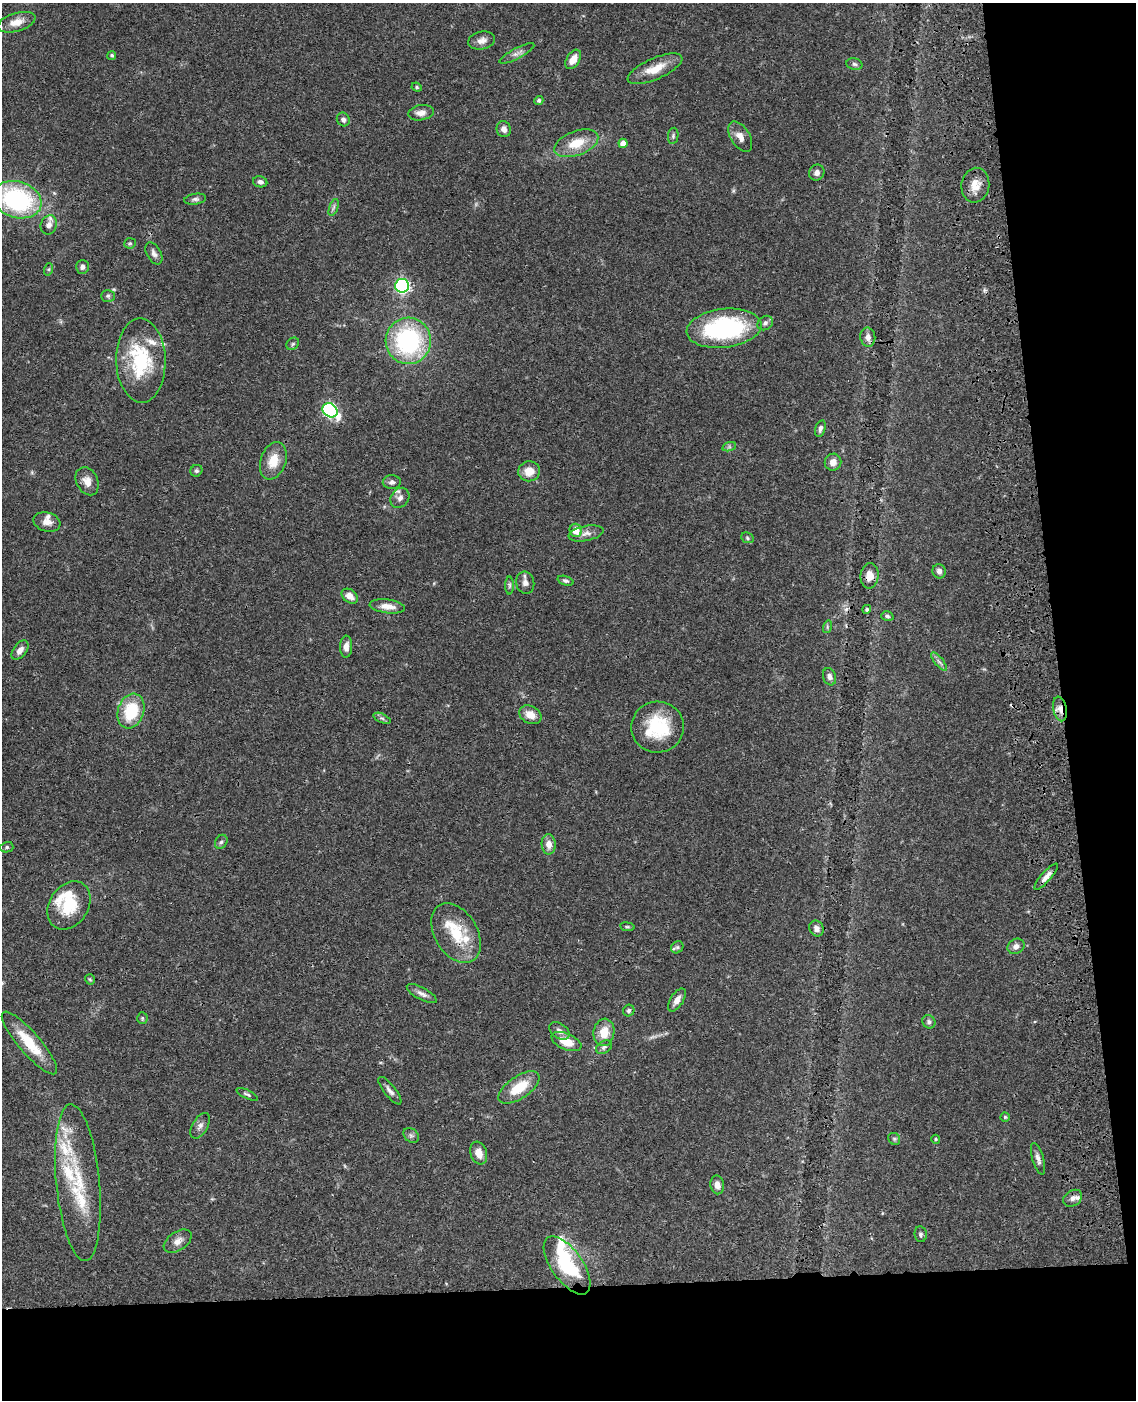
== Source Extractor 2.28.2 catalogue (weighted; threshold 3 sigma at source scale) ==
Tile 12 of 4 x 3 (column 4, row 3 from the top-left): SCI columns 3520-4653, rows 256-1653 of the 4769 x 4604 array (HDU 1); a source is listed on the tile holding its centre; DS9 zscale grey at full resolution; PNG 1138 x 1402 px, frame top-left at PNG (2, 3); each listed source drawn as its Kron ellipse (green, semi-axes under 4 px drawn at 4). Shown black and unused: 15% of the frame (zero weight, under 3 of 4 exposures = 6% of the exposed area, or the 3 px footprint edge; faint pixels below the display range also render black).
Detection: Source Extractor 2.28.2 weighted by HDU 2 'WHT'; one run over the whole footprint, this tile lists its part. Background 0.0444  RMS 0.0028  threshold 0.0126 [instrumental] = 3 sigma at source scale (4.5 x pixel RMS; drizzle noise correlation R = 1.50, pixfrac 1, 0.05/0.05 arcsec/px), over >= 5 px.
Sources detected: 120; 1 too faint to see at this stretch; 1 inside a brighter object's white glare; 2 cosmic-ray / hot-pixel residue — neither listed nor drawn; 11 inside a brighter listed object's ellipse — not listed separately; the other 105 listed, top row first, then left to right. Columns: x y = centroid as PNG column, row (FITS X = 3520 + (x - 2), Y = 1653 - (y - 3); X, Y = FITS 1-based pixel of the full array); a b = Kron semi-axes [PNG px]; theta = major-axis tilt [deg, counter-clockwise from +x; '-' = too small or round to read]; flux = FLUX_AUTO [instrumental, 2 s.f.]
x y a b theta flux
17 22 19 9 16 3.3
482 40 13 8 12 1.8
517 53 19 5 28 1.4
112 55 4 4 - 0.49
573 59 11 6 57 3
854 64 8 5 -16 0.61
655 69 29 10 24 5.3
417 87 5 4 - 0.4
539 100 4 4 - 0.63
421 113 13 7 9 1.8
343 120 7 6 - 0.79
504 129 8 7 - 1.4
673 136 8 5 81 0.6
740 137 17 9 -58 2.3
576 143 23 12 20 6.4
623 143 4 4 - 2
817 173 8 7 - 1.3
260 182 7 5 -11 0.95
975 185 17 14 81 3.6
195 199 11 5 8 0.81
17 200 25 18 -17 37
334 207 9 4 71 0.61
49 225 10 8 68 1.7
130 243 6 5 - 0.43
154 254 12 7 -60 1.2
82 267 7 6 - 1.1
49 269 6 4 71 0.38
402 286 7 7 - 61
108 296 7 5 0 0.55
765 323 8 6 39 0.98
724 328 38 19 7 36
868 337 9 7 -82 1.4
408 341 23 22 - 35
293 344 7 5 45 0.59
141 361 42 24 -89 19
330 410 8 6 -38 54
820 428 9 5 74 0.9
729 447 7 4 18 0.55
273 461 19 12 70 5
833 462 8 8 - 2
196 471 6 5 - 0.57
529 471 11 10 - 3.4
87 481 15 10 -63 2.4
392 482 9 6 2 1
400 498 11 8 54 1.6
47 522 14 9 -16 2.1
576 530 6 6 - 3.6
586 533 18 7 11 1.8
747 538 6 5 - 0.48
939 571 7 6 - 1.2
870 576 12 9 84 3
565 581 8 4 -19 0.62
525 583 11 9 -76 1.5
509 585 9 4 -90 0.55
350 596 9 6 -38 2.3
387 606 18 6 -7 2.6
867 609 4 4 - 0.51
887 616 6 4 -17 0.51
827 627 6 4 73 0.42
346 647 11 6 87 1.4
20 650 11 6 52 1.7
939 662 11 3 -50 0.77
829 677 9 6 -72 1.1
1060 709 12 7 -78 2
131 711 18 13 71 12
530 715 12 8 -29 2.9
382 718 9 4 -22 0.59
658 727 26 25 - 15
221 842 7 5 56 0.66
549 844 10 7 -88 2.1
7 847 6 5 - 0.6
1046 877 17 5 49 1.7
69 905 26 19 57 9.9
627 927 7 3 -8 0.38
816 928 8 7 - 1.4
456 933 32 21 -59 12
1016 946 9 7 31 1.4
677 947 6 5 - 0.56
90 979 5 4 - 0.37
422 994 17 6 -28 1.4
677 1000 13 6 58 2
629 1011 6 5 - 0.7
142 1018 5 5 - 0.43
929 1022 7 6 - 0.68
559 1031 11 7 -36 1.3
604 1032 14 10 82 4.6
566 1042 16 8 -23 5
29 1043 40 10 -49 8.9
604 1047 8 6 28 0.84
519 1087 24 11 34 7.5
390 1091 17 6 -52 1.4
247 1094 12 4 -25 0.55
1005 1117 4 4 - 0.37
200 1126 14 7 60 1.3
411 1135 8 6 -42 0.75
894 1139 6 5 - 0.5
936 1139 4 4 - 0.34
479 1153 11 8 -71 2.7
1038 1159 16 5 -73 1.3
78 1183 79 21 -85 19
717 1185 9 6 -79 1.6
1073 1198 10 7 34 1.4
921 1234 8 6 -80 0.73
178 1241 15 9 34 2
567 1265 34 15 -55 20
Overlapping masked pixels (flux is a lower limit): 3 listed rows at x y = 870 576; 1060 709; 1046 877
Isophote crosses this tile's border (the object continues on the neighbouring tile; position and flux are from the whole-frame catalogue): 1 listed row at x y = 17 200